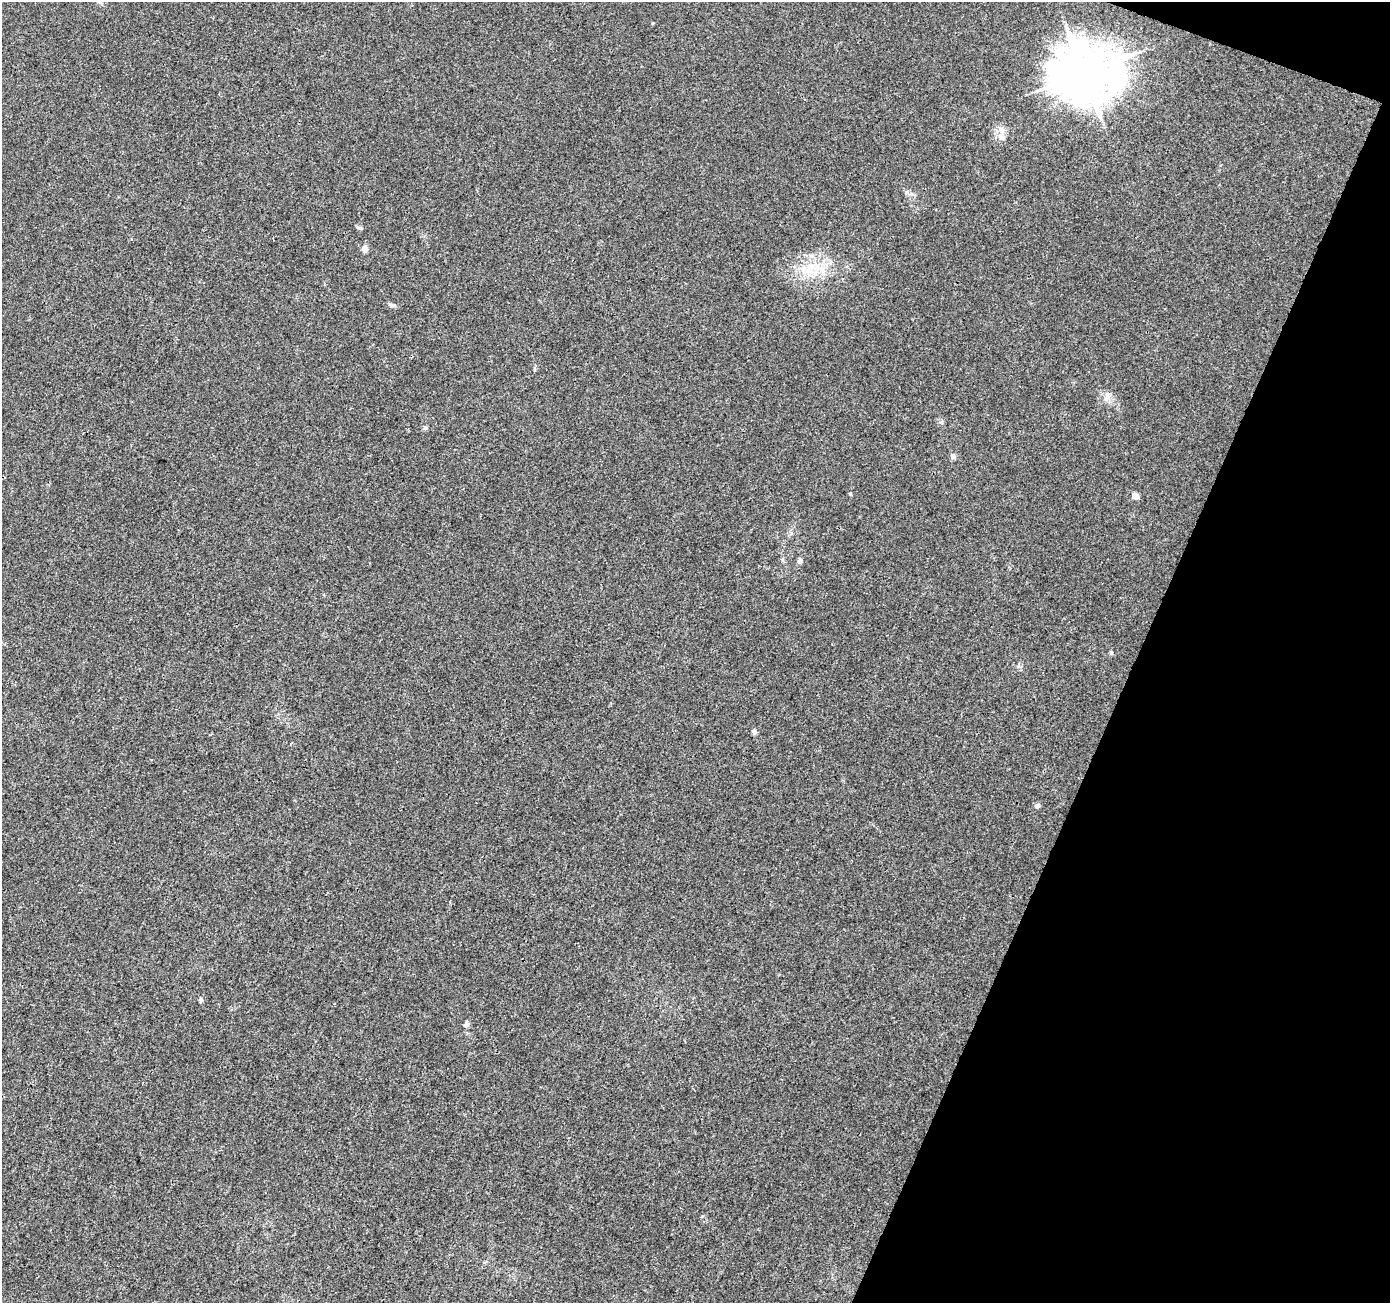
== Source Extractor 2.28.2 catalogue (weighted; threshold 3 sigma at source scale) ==
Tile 8 of 4 x 4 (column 4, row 2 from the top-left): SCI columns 4163-5550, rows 2813-4113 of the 5559 x 5690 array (HDU 1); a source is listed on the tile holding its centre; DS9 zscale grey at full resolution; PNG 1392 x 1305 px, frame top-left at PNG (2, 2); no overlay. Shown black and unused: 19% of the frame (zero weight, under 3 of 4 exposures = <1% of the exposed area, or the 3 px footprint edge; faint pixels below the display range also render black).
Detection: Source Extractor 2.28.2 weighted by HDU 2 'WHT'; one run over the whole footprint, this tile lists its part. Background 0.00725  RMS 0.0028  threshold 0.0125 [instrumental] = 3 sigma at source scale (4.5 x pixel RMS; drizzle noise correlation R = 1.50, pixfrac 1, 0.0396/0.0396 arcsec/px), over >= 5 px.
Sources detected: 18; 1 inside a brighter listed object's ellipse — not listed separately; the other 17 listed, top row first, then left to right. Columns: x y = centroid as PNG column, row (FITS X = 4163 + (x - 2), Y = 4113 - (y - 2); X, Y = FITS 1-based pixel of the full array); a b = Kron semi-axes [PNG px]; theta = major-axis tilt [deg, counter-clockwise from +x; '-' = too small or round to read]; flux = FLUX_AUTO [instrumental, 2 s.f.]
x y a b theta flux
1084 73 18 16 2 1600
1001 130 12 8 -57 1.8
360 228 8 4 -14 0.53
364 248 8 7 - 1.5
808 271 16 11 17 4.8
392 305 12 5 -9 0.73
1107 397 16 7 78 1.5
941 422 6 5 - 0.52
425 428 6 5 - 0.51
953 456 8 6 -71 0.72
850 494 5 4 - 0.34
1135 496 7 6 - 1.8
800 561 7 5 45 0.57
754 732 6 5 - 0.69
1037 806 5 4 - 1.2
201 999 6 5 - 0.59
466 1024 5 5 - 1.6
Unlisted compact peaks at least as high as the median listed source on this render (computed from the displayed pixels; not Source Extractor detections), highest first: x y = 1111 653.